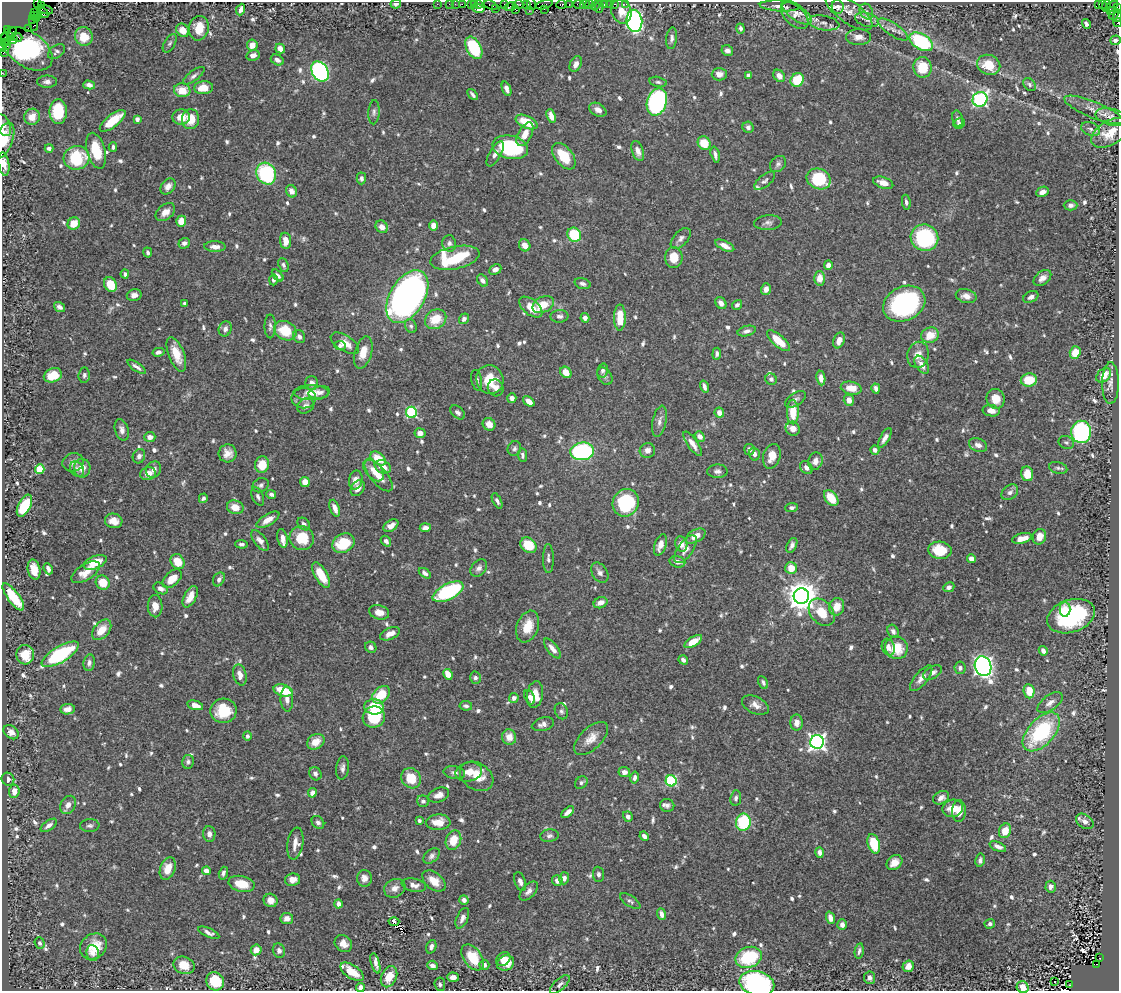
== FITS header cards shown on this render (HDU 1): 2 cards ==
NAXIS1  =                 1117
NAXIS2  =                  989

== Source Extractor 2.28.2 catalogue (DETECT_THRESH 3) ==
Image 1117 x 989 px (HDU 1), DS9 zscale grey, 1 PNG px = 1 image px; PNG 1121 x 993 px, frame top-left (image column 1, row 989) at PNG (2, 2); each listed source drawn as its Kron ellipse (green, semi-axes under 4 px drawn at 4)
Background 0.407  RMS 0.012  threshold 0.0359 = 3 sigma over >= 5 px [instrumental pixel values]
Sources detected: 798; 2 with non-positive FLUX_AUTO (blend fragments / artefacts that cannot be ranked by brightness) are neither listed nor drawn; of the other 796, the 500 brightest by FLUX_AUTO listed and drawn (296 fainter detections omitted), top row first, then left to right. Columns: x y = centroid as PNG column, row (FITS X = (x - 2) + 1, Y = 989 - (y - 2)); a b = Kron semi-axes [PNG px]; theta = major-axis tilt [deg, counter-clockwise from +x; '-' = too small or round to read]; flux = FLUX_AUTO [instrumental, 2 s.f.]
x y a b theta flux
38 3 3 2 - 70
396 4 5 4 - 2.2
437 4 2 2 - 12
449 4 2 2 - 5.3
455 4 2 2 - 16
462 4 2 2 - 26
518 4 6 3 0 39
527 4 4 2 - 53
531 4 6 2 -75 21
561 4 5 3 - 27
569 4 3 2 - 18
585 4 5 3 - 20
589 4 5 3 - 48
604 4 3 2 - 38
609 4 2 2 - 7.9
615 4 3 2 - 14
626 4 3 3 - 7.5
1098 4 3 3 - 74
1102 4 3 3 - 9.5
471 5 3 2 - 24
474 5 3 3 - 30
478 5 3 3 - 21
491 5 7 3 -25 30
504 5 4 2 - 26
544 5 9 4 14 83
579 5 5 4 - 53
41 6 3 3 - 44
510 6 6 3 18 25
595 6 4 3 - 14
780 6 20 5 -3 5.3
1106 6 6 3 74 23
1111 6 7 3 40 19
599 7 6 3 87 32
838 7 7 6 - 2.1
1117 7 2 2 - 5.5
478 8 6 4 -14 9.8
241 9 6 4 68 3.5
496 9 2 2 - 2.8
515 9 3 2 - 14
544 9 3 2 - 9.4
46 10 8 2 -18 26
529 11 2 2 - 21
621 11 12 10 -68 8
866 11 8 6 -61 2.4
1110 11 4 3 - 25
34 12 2 2 - 3.3
796 12 18 7 -37 7.1
849 12 28 11 -35 9.3
43 13 6 4 -42 300
1114 14 6 3 51 200
33 15 3 2 - 8.1
37 15 2 2 - 6.3
795 15 16 9 -43 6.7
1118 17 5 2 - 33
33 19 3 2 - 27
36 19 2 2 - 5
867 20 12 7 -15 4.7
634 21 11 7 -81 200
824 23 16 7 -10 5.5
1118 23 4 2 - 53
34 24 7 3 -70 39
1086 24 5 4 - 2.5
28 28 3 2 - 33
199 28 12 10 77 16
740 28 5 4 - 2.9
893 29 18 6 -33 5.6
7 30 3 3 - 43
183 30 7 6 - 9.5
12 32 5 2 - 31
84 36 9 9 - 15
10 37 3 2 - 6.4
17 37 6 2 -20 36
858 37 12 8 0 6.2
4 38 2 2 - 5.9
672 38 11 5 82 2.9
14 40 3 3 - 180
1115 40 5 4 - 3.2
3 42 3 2 - 8.3
7 42 2 2 - 7.8
921 42 13 7 -32 83
170 43 10 5 60 2.1
252 45 5 5 - 8.5
7 46 3 2 - 4.8
3 47 4 2 - 30
280 48 5 4 - 7.1
474 48 12 7 -61 50
27 49 29 17 -35 53
727 51 6 5 - 3.1
4 52 3 2 - 12
56 52 9 6 35 2.1
253 55 7 5 12 4
277 60 7 5 -29 3.2
576 64 8 5 63 4.4
989 65 12 10 -22 20
923 67 10 9 - 24
320 71 11 8 -57 180
2 73 2 2 - 11
719 74 7 6 - 4.4
748 75 4 4 - 2.1
194 76 13 5 38 2.8
779 76 7 5 -47 6.8
797 80 7 6 - 25
47 82 10 6 0 3.1
658 82 8 5 -14 2
89 85 6 4 -15 3.6
1030 85 7 5 -50 2
204 88 9 6 5 12
506 89 7 4 -68 4.2
182 90 8 7 - 14
473 95 6 3 -49 2.1
980 99 7 7 - 140
657 102 14 10 74 150
598 110 9 6 -28 4.1
1094 110 32 8 -22 9.2
58 112 12 8 -90 30
374 112 12 5 87 2.7
551 116 7 4 -70 6.3
32 117 8 7 - 9.8
181 117 9 7 5 9.4
1111 117 15 8 -14 4.7
137 119 4 4 - 3
191 119 10 8 83 14
957 119 8 5 -77 2.5
113 121 16 6 39 22
527 122 11 6 -24 21
959 124 6 5 - 2.2
3 125 11 7 -66 3.3
748 127 6 5 - 2.5
1091 129 10 6 -22 2.4
1110 133 21 12 32 14
525 134 13 6 62 8.2
4 141 19 9 68 13
704 143 7 6 - 18
113 147 4 4 - 2.4
510 147 18 11 -12 71
49 148 4 4 - 2.6
96 151 18 9 -75 21
638 151 10 5 -71 5
495 154 14 5 60 4.1
715 155 8 4 -77 2.6
564 156 15 8 -52 23
77 158 13 11 14 46
4 164 12 5 -82 5.9
778 164 9 7 46 2.5
266 174 11 9 -64 71
361 178 6 4 88 2.4
819 179 12 10 -23 41
765 181 12 6 40 2.6
883 183 10 5 -18 7.1
168 186 9 6 50 4.5
291 191 6 5 - 5.1
1043 192 6 5 - 5
906 202 7 4 -81 2.1
1071 205 7 5 1 2.9
165 212 11 7 38 6.4
181 221 6 5 - 11
768 223 14 7 4 3.4
74 224 6 6 - 14
433 226 5 4 - 5.8
382 227 7 5 -47 5.5
574 235 7 6 - 38
681 238 12 7 49 3.4
924 238 14 13 - 77
286 241 8 5 -83 7.1
184 243 6 5 - 3.9
449 243 8 7 - 2.9
525 245 6 5 - 8.1
725 246 10 4 -25 5.4
215 247 10 5 -2 5
148 252 5 4 - 2
674 257 10 9 - 14
455 258 25 11 11 63
283 265 7 5 -69 2.3
828 265 5 4 - 5
495 269 6 5 - 4.1
125 274 4 4 - 2.1
278 275 7 4 -45 2.6
820 278 7 5 90 8.8
1042 278 10 6 39 5.2
273 280 6 4 90 2.5
482 280 6 4 -53 2.8
110 284 7 6 - 19
582 284 8 5 -17 2.5
766 289 6 5 - 4
134 295 7 6 - 4.3
966 296 10 7 -12 5.6
407 297 29 17 59 420
1031 297 8 5 26 3.8
185 303 3 3 - 2.5
721 303 6 5 - 4.1
904 304 22 17 26 120
543 305 11 7 27 15
737 305 5 4 - 2.1
59 307 6 4 -35 2.9
531 307 13 7 -38 13
559 316 9 6 2 2.9
620 317 13 6 89 20
585 318 5 4 - 3.2
436 319 11 9 35 19
464 319 5 4 - 2.8
270 326 12 5 -90 2.6
411 326 7 5 -61 2.1
225 329 8 6 69 4.4
285 331 12 9 -24 23
747 331 9 5 15 2.9
930 335 9 7 16 13
299 337 7 5 -58 2.9
839 340 8 5 70 7
779 341 14 5 -41 19
345 343 16 8 -31 9
340 346 6 4 -7 2
158 352 6 4 12 2.8
363 352 16 8 74 12
1075 353 6 5 - 15
176 354 18 8 -68 15
717 354 6 4 85 2.5
918 355 13 10 78 8.1
922 365 10 6 -57 5.2
136 367 11 4 -34 3
603 370 7 5 76 2.1
566 372 6 5 - 9.9
53 375 9 7 21 18
84 375 8 5 85 2.3
1104 375 8 6 42 15
605 376 9 6 -56 2.2
821 378 7 4 -82 6.1
771 379 6 5 - 2.7
477 380 10 5 -79 2.6
490 380 14 13 - 22
1029 380 8 6 10 24
312 383 7 6 - 4.1
1111 383 21 8 90 6.1
704 387 6 3 -72 3.2
496 388 8 7 - 4.1
851 388 10 6 -11 10
876 388 5 4 - 2.5
319 392 11 6 12 3.4
311 393 18 7 0 9.5
304 398 12 10 -2 4.4
512 398 5 4 - 3.2
795 399 12 6 32 3.2
996 399 10 9 - 11
849 400 5 5 - 5.5
529 401 6 4 -38 6.4
306 406 9 7 39 3.9
991 411 8 5 -10 5.1
411 412 6 5 - 82
458 412 8 5 -41 2.5
793 412 12 6 -89 19
719 413 5 4 - 6.1
659 421 16 7 79 4.4
489 424 7 6 - 6.6
793 429 7 7 - 6.3
122 430 11 6 -74 4.1
1081 432 11 10 - 130
420 433 5 5 - 4.3
150 437 5 5 - 4.4
700 437 5 4 - 5.3
885 438 11 4 60 4.3
1066 442 8 6 -23 2
693 444 14 5 -55 6.4
978 445 9 6 -22 4.3
514 448 7 6 - 2.2
647 450 8 7 - 3.9
749 450 5 5 - 3.2
875 450 5 4 - 2.7
582 451 12 9 5 140
228 453 9 9 - 6.4
754 454 6 5 - 3.8
522 455 7 4 -83 2.2
139 456 7 6 - 3
772 456 12 8 73 9.6
378 458 9 5 -36 17
815 461 9 7 73 4.5
73 462 11 9 16 4.6
262 465 8 7 - 16
383 467 8 6 -27 8.8
82 468 9 8 - 7.5
806 468 7 5 -44 3.6
1058 468 9 5 -14 2.2
40 469 5 4 - 29
77 469 8 6 -57 2.7
154 469 8 7 - 4.6
374 470 13 8 -50 8.5
717 471 10 6 0 3.3
148 474 8 6 12 7.6
1027 474 7 6 - 14
379 475 19 8 -50 12
356 480 10 6 78 6.2
305 482 5 4 - 9.3
261 485 8 6 28 2.4
358 488 8 6 54 5.4
1010 492 9 6 40 3.1
271 494 5 4 - 2.2
258 497 10 5 -66 2.7
203 498 5 3 - 2.2
831 498 9 6 -51 19
497 501 8 4 -63 2.3
626 503 14 12 61 64
24 506 12 6 63 39
235 507 8 6 -16 10
335 508 9 4 -69 6.4
792 508 6 4 5 2.2
268 520 13 5 31 7.6
114 521 9 7 -13 7.1
304 524 7 5 -46 2.2
391 526 8 5 31 6.2
425 528 5 4 - 3.8
696 536 11 6 30 7.6
1039 537 8 6 65 8.4
283 538 9 5 -79 6
302 538 12 12 - 22
1022 538 10 5 14 9.1
260 541 12 6 -53 4.2
386 541 6 4 -48 2.4
343 543 12 9 30 31
241 544 6 4 -6 2
681 544 7 6 - 5.8
529 545 9 7 -40 22
660 545 11 6 72 7.7
792 545 8 4 64 3.1
685 549 16 7 55 5.8
940 550 12 8 -5 24
548 559 14 5 -89 2.9
971 559 4 4 - 6.4
95 562 12 6 23 18
178 562 8 6 -56 14
677 562 8 5 -15 4
479 568 10 7 49 3.5
791 568 6 6 - 12
48 569 6 3 -65 2.7
34 570 10 6 -78 11
86 572 16 8 32 9.8
425 573 7 4 -36 2.6
600 573 11 7 -56 3.5
321 575 14 6 -60 19
172 579 11 7 42 12
219 579 7 5 60 2.9
103 583 7 7 - 15
949 587 6 5 - 2.8
160 588 7 5 -30 3.9
448 592 17 8 27 85
801 596 8 7 - 1400
13 597 16 5 -54 30
190 597 11 6 62 8.8
600 603 7 5 23 5.9
155 606 11 7 -89 6.6
837 607 9 7 75 11
1065 609 7 5 -90 8.5
379 612 10 7 -16 7.4
822 612 15 11 -50 17
1071 616 24 16 19 87
528 627 16 10 70 15
102 630 12 7 49 12
893 631 7 5 -62 3.1
390 634 10 5 23 7
693 642 10 4 32 13
371 647 6 5 - 2.9
888 647 9 6 -72 5.4
896 648 11 11 - 20
552 649 12 5 -52 5.3
1043 651 5 4 - 3.9
60 654 21 8 31 66
25 655 9 9 - 16
683 660 5 4 - 3
89 663 8 5 81 2.9
983 666 10 8 -71 330
960 668 6 5 - 2.5
932 672 10 6 28 3.8
448 674 6 4 -63 10
240 675 10 6 -76 6.7
475 678 6 5 - 2.6
921 678 15 6 50 5.4
763 682 7 4 -63 2.2
283 690 10 5 -16 25
1029 691 7 5 -82 15
381 695 10 7 44 24
535 695 13 8 82 13
529 697 7 5 -67 2.7
514 698 5 5 - 3.1
287 699 12 6 -88 3.9
1050 703 15 7 36 5
195 705 8 4 -15 6.1
755 705 14 8 -26 5.7
466 706 6 4 -8 2.3
374 707 10 7 -6 28
68 709 7 5 7 5.2
223 711 13 12 - 23
561 711 8 6 -66 2.5
374 717 11 10 - 38
797 723 8 6 90 5.6
543 724 11 6 15 4.2
11 732 8 6 -40 5
1041 732 23 13 47 77
247 736 4 4 - 2.4
509 737 8 7 - 8.2
591 738 21 11 44 9.6
316 742 9 7 33 9.1
817 742 7 6 - 350
188 762 7 6 - 2.1
342 768 12 6 83 3.3
469 772 13 9 13 9
624 772 6 5 - 4.1
454 773 11 6 -9 3
315 774 7 5 -56 3.2
477 776 18 13 -33 15
411 778 10 9 - 20
635 778 6 4 77 2.9
8 779 7 6 - 2.9
671 781 5 5 - 89
581 783 7 5 49 2.3
14 791 7 5 84 7.3
312 793 5 4 - 5.5
439 795 11 7 22 6
736 798 8 5 82 2.2
941 798 8 6 27 4.4
423 801 6 5 - 2.2
68 805 9 7 62 5.2
667 805 7 6 - 2.7
953 808 10 8 12 10
959 811 11 7 89 9
568 812 8 4 41 3.9
628 816 5 4 - 3.3
419 821 4 3 - 2
1085 821 10 6 -34 3.7
318 822 7 5 -52 2.8
438 822 12 8 2 11
743 822 8 7 - 51
49 825 9 4 35 3.4
90 826 10 6 4 2.5
1005 831 7 6 - 12
209 834 8 6 -86 3.5
549 836 9 6 8 2.5
644 836 5 4 - 4.1
453 840 10 7 67 15
295 843 16 8 81 6.6
874 844 10 6 -72 26
998 846 9 4 -22 3.6
820 852 5 4 - 3.3
432 856 9 6 41 2.7
980 860 6 4 80 2.4
894 863 8 6 40 8.3
168 868 12 7 71 11
206 871 4 4 - 7.9
223 873 6 4 73 2.7
598 874 7 5 -84 2.6
364 878 8 7 - 5.6
564 878 6 5 - 3.4
292 880 8 6 10 6.5
434 881 13 8 -39 10
520 881 10 5 -71 4
557 881 6 5 - 4.9
241 884 13 8 -12 15
414 885 12 6 -12 4.7
1051 887 6 5 - 4
395 888 11 9 28 5.2
529 891 11 6 47 3.9
271 900 7 6 - 6.3
464 900 5 4 - 2.9
630 901 11 5 -32 2.3
338 904 4 3 - 3.1
662 914 6 4 -71 4.1
462 918 11 5 66 3.3
830 918 6 4 -70 5
287 919 6 5 - 4.3
394 922 5 4 - 4.6
990 924 5 5 - 2
842 925 5 4 - 3.6
209 933 11 4 -23 3.3
40 943 6 5 - 2.1
343 944 9 8 - 6.2
93 946 14 12 39 16
431 947 7 5 71 3.1
256 950 5 5 - 6.6
279 951 7 6 - 3
859 951 8 4 79 2.4
93 953 8 6 -82 3.5
473 957 15 9 -54 23
749 957 13 10 20 53
1100 958 3 2 - 47
503 959 8 6 42 6.4
375 963 10 4 -74 3.9
506 963 9 7 27 9.8
1096 964 4 2 - 26
184 965 10 8 -22 12
432 965 5 4 - 3.3
484 965 5 5 - 2.4
908 966 6 5 - 7.4
352 972 13 6 -34 15
389 977 11 7 64 14
453 977 6 4 -2 4.4
870 978 6 5 - 3.5
215 981 9 8 - 31
1055 982 3 2 - 2.7
757 983 18 12 -13 130
440 984 7 5 -85 2
560 984 12 5 43 3.1
1070 985 3 2 - 37
1023 987 6 5 - 8.6
360 988 4 4 - 5.5
At the frame edge (FLAGS 8, measured only in part): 15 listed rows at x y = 38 3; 396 4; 1117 7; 1118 17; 1118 23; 1115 40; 3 42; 3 47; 2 73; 3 125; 4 141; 4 164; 757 983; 1023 987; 360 988
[296 fainter detections neither listed nor drawn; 2 non-positive-flux detections neither listed nor drawn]